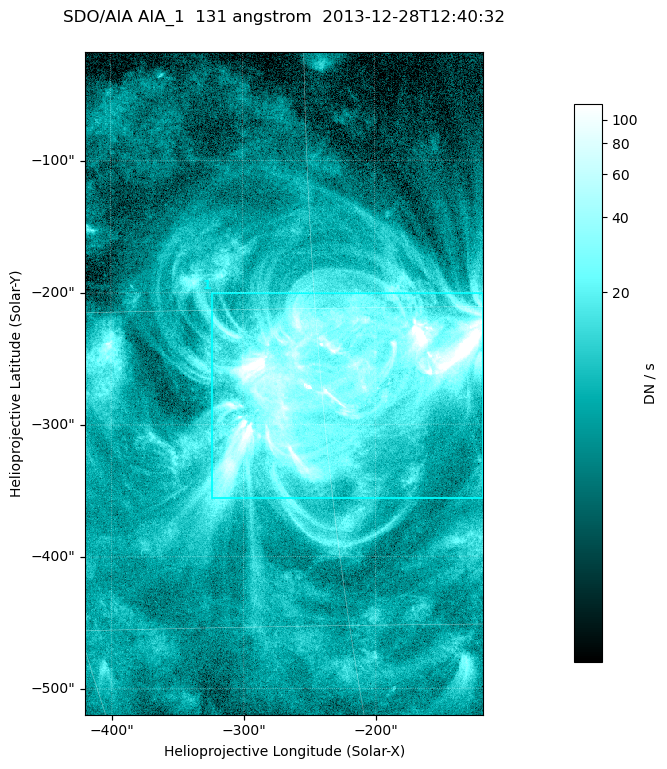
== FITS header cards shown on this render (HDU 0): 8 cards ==
TELESCOP= 'SDO/AIA '
INSTRUME= 'AIA_1   '
WAVELNTH=                  131
WAVEUNIT= 'angstrom'
DATE-OBS= '2013-12-28T12:40:32.62'
CTYPE1  = 'HPLN-TAN'
CTYPE2  = 'HPLT-TAN'
BUNIT   = 'DN / s  '

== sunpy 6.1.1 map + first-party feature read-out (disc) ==
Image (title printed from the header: SDO/AIA AIA_1  131 angstrom  2013-12-28T12:40:32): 502 x 835 px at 0.601 arcsec/px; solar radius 976 arcsec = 1624 px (partial field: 5.1% of the solar disc is inside the frame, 100% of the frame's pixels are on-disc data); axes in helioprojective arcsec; data unit DN / s (BUNIT, on the colour bar)
Orientation: roll -0.139 deg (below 1 deg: not rotated)
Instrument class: DISC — disc imager (sunpy class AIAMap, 131 A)
Bright regions (active regions / flare kernels): reference = the on-disc median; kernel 5 px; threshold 5 sigma = 23 DN / s over a disc level ~6.8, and >= 1.15x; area >= 419 px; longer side >= 6 px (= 3.6 arcsec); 1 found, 1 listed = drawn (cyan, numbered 1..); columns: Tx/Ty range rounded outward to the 2 arcsec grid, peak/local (2 s.f.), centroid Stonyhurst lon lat
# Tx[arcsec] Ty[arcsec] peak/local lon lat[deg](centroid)
1 -324..-118 -356..-200 39 -14 -18